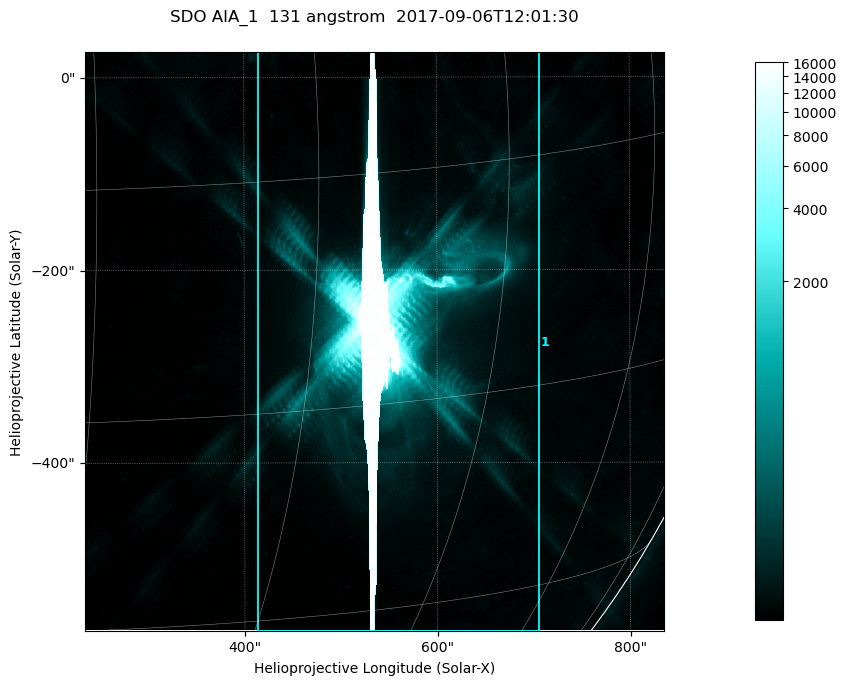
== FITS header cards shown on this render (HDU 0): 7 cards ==
TELESCOP= 'SDO     '           /
INSTRUME= 'AIA_1   '           /
WAVELNTH=                  131 /
WAVEUNIT= 'angstrom'           /
DATE-OBS= '2017-09-06T12:01:30.62' /
CTYPE1  = 'HPLN-TAN'           /
CTYPE2  = 'HPLT-TAN'           /

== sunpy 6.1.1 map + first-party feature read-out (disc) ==
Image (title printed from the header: SDO AIA_1  131 angstrom  2017-09-06T12:01:30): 1000 x 1000 px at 0.601 arcsec/px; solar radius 952 arcsec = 1585 px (partial field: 13% of the solar disc is inside the frame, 99% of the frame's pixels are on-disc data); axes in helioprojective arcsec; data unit not stated in the header (colour bar unlabelled)
Orientation: roll -0.139 deg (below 1 deg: not rotated)
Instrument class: DISC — disc imager (sunpy class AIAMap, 131 A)
Bright regions (active regions / flare kernels): reference = the on-disc median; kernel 9 px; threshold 5 sigma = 67.5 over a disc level ~21.4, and >= 1.15x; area >= 1000 px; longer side >= 12 px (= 7.2 arcsec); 1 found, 1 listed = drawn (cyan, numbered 1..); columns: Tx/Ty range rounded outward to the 2 arcsec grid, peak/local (2 s.f.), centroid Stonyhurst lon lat
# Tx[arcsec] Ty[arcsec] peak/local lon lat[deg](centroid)
1 414..708 -576..28 764 +36 -10
Off-limb structures (1.02-1.3 R_sun): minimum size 400 px: none found